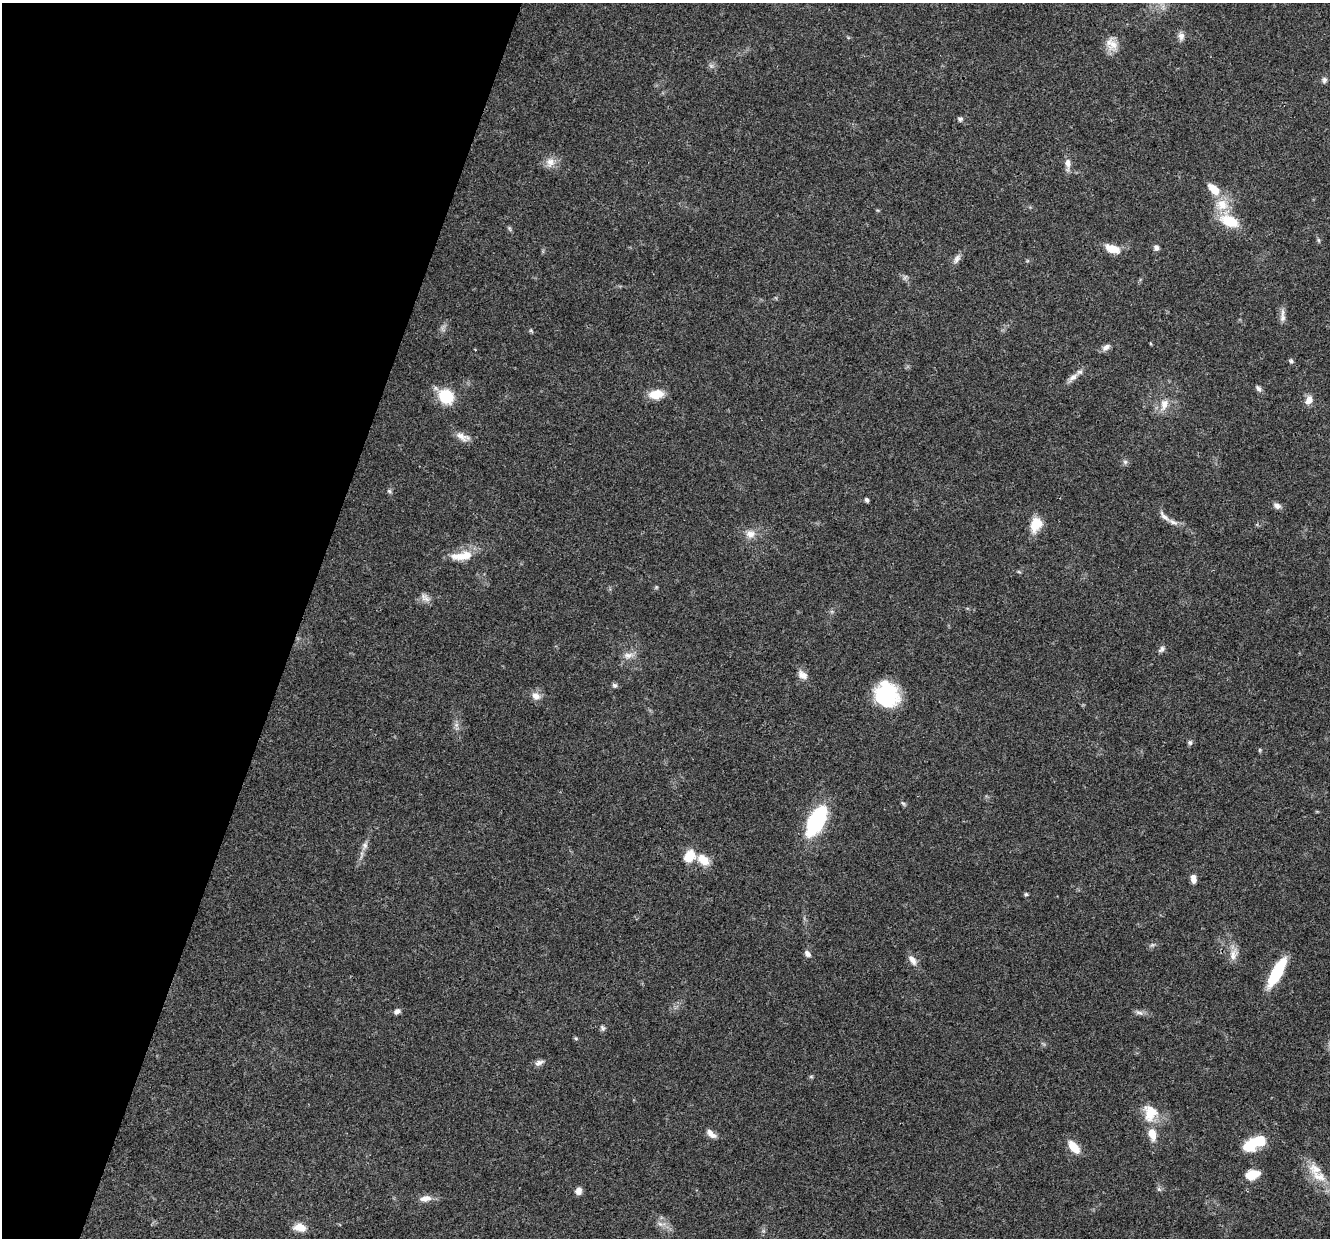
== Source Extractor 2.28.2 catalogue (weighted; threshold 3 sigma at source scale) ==
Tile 9 of 4 x 4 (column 1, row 3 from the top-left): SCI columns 8-1335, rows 1495-2730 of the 5321 x 5335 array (HDU 1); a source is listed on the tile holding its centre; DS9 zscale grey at full resolution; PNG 1332 x 1240 px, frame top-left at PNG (2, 3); no overlay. Shown black and unused: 23% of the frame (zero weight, under 3 of 4 exposures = <1% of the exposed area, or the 3 px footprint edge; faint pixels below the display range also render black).
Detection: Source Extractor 2.28.2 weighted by HDU 2 'WHT'; one run over the whole footprint, this tile lists its part. Background 0.0537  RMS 0.0049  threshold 0.0218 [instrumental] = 3 sigma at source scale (4.5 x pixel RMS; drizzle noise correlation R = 1.50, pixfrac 1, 0.05/0.05 arcsec/px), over >= 5 px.
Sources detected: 75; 1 too faint to see at this stretch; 1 inside a brighter object's white glare — not listed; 3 inside a brighter listed object's ellipse — not listed separately; the other 70 listed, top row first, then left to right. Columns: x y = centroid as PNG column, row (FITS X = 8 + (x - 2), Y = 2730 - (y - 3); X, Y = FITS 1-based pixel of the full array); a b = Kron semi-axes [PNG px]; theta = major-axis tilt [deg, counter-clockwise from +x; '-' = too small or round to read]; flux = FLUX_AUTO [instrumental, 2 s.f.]
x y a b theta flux
1181 36 10 8 -74 2.4
1113 45 18 15 -72 6.1
1324 80 9 6 83 1.3
960 119 6 5 - 1.1
550 162 14 11 51 4.2
1068 164 17 7 -89 3.3
1214 189 16 9 -44 8.2
1222 205 16 14 -64 8.9
1230 221 20 12 -27 16
509 229 8 3 -71 0.76
1318 240 6 4 -70 0.7
1156 248 7 6 - 1.6
1112 249 17 9 -19 7.6
957 259 14 7 61 2.3
905 277 8 4 38 0.94
1282 316 21 6 90 2.7
1106 347 11 7 32 2.2
1291 361 6 5 - 1
1073 377 16 7 39 3
1258 388 10 5 -56 1.5
656 394 15 9 7 8.4
446 396 15 12 -48 19
1309 400 12 8 63 3.4
1164 404 17 10 75 5
463 437 21 9 -23 4
1125 462 6 6 - 1.1
389 491 6 5 - 0.88
867 500 5 4 - 1.1
1277 506 10 7 -24 2
1164 516 19 5 -47 2.6
1036 524 18 12 66 9
750 534 14 10 -2 4.1
462 556 33 11 7 9.5
1019 572 6 4 -19 0.56
425 597 14 8 -52 2.7
1161 649 10 6 50 1.4
628 655 14 8 10 3.2
802 675 15 10 -35 3.3
614 685 7 6 - 1
886 694 25 22 -60 36
536 696 12 9 -22 3.3
1190 742 7 6 - 1
1260 750 6 4 90 0.57
903 803 8 4 -53 0.84
816 821 34 16 62 39
365 846 9 7 86 1.9
689 856 16 12 57 7.8
703 860 16 11 -41 6.9
1193 879 10 6 -84 2.8
1026 894 5 5 - 0.7
807 954 9 6 -46 1.8
1233 954 18 10 75 4.3
912 960 15 8 -57 3.2
1277 972 30 9 61 25
397 1011 9 6 30 1.6
1139 1013 12 6 -11 1.8
602 1028 9 5 -54 1.1
539 1063 12 7 24 2.1
811 1077 6 4 0 0.6
1150 1113 23 17 -83 11
711 1134 14 7 -43 3
1253 1143 22 13 45 15
1074 1147 15 8 -51 8.4
1252 1175 14 9 19 8.6
1319 1177 23 12 -27 8.7
1159 1189 6 5 - 0.92
578 1191 9 7 88 2.6
425 1198 16 8 10 3.7
660 1224 8 5 -44 1.5
300 1227 14 9 -10 5.5